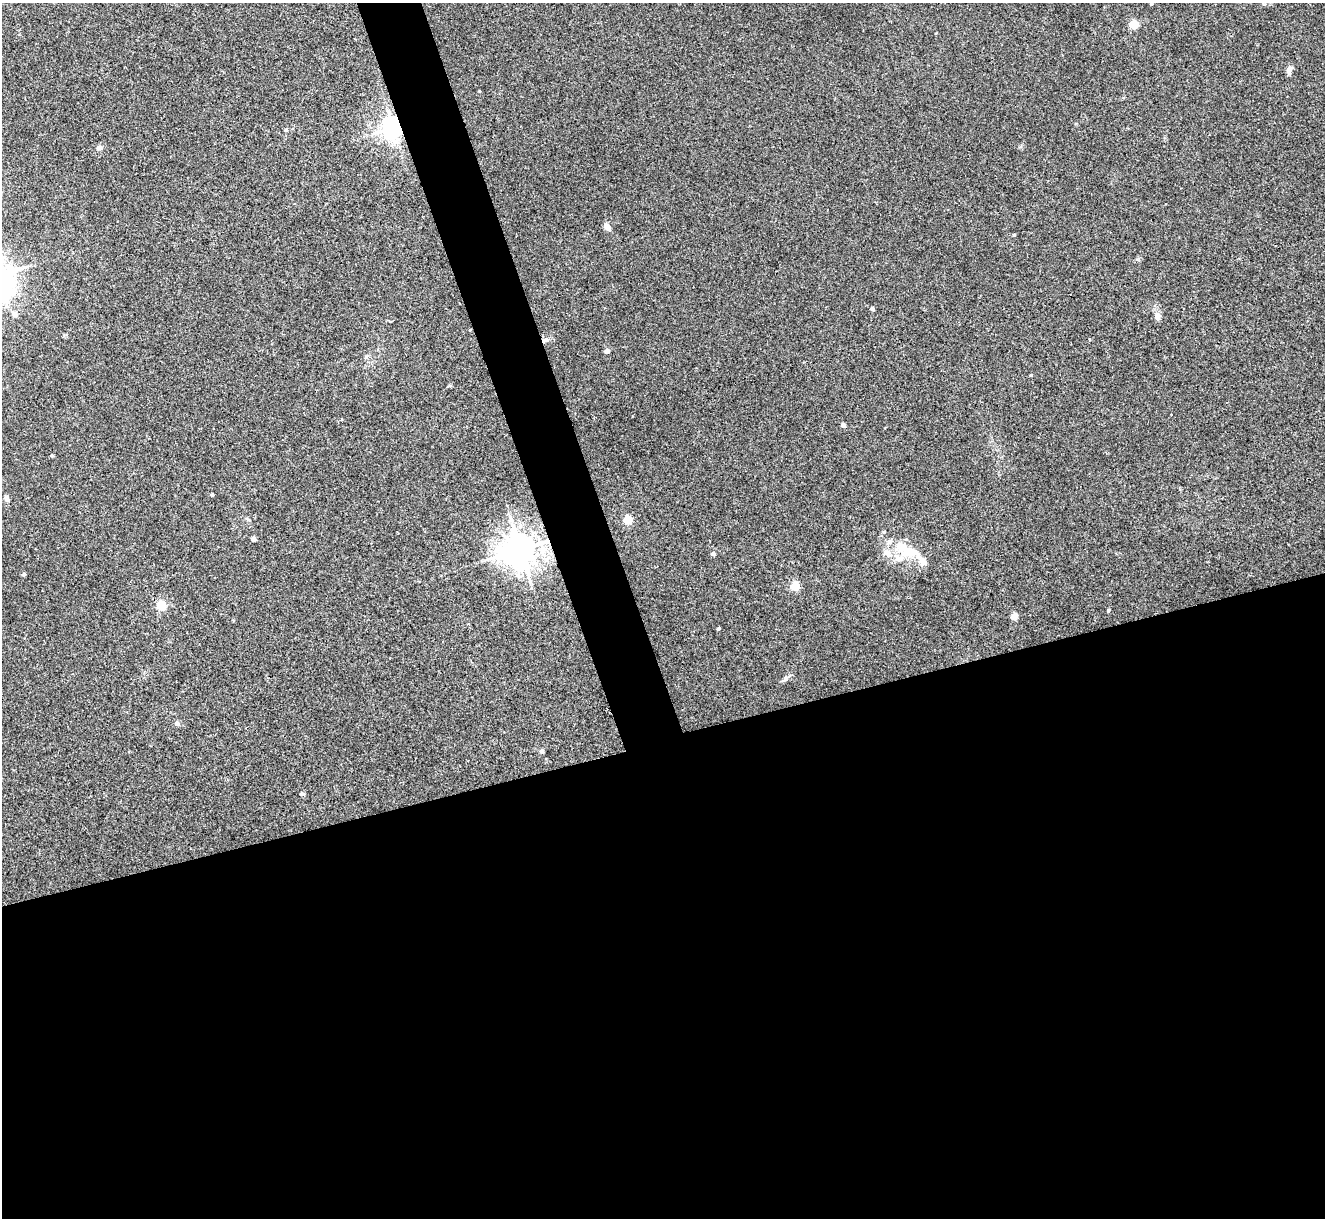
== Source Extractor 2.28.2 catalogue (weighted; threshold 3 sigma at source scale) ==
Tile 15 of 4 x 4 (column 3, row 4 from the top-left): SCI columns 2651-3973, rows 273-1488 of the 5298 x 5285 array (HDU 1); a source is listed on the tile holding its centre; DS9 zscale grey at full resolution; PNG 1327 x 1220 px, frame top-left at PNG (2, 3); no overlay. Shown black and unused: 42% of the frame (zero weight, under 3 of 4 exposures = <1% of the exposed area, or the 3 px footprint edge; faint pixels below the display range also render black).
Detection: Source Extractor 2.28.2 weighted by HDU 2 'WHT'; one run over the whole footprint, this tile lists its part. Background 0.035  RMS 0.0047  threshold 0.0211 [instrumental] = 3 sigma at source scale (4.5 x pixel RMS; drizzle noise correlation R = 1.50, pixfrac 1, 0.05/0.05 arcsec/px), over >= 5 px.
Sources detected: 37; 1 inside a brighter object's white glare — not listed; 3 inside a brighter listed object's ellipse — not listed separately; the other 33 listed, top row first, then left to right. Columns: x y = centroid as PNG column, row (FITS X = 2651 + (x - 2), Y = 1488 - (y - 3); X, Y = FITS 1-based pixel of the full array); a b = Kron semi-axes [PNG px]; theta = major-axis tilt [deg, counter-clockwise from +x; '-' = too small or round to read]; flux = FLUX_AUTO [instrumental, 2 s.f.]
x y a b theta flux
1151 4 3 3 - 0.62
1134 24 5 4 - 22
1289 70 11 6 81 2
479 91 4 3 - 0.38
393 128 7 6 - 340
99 148 9 6 -4 1.4
607 227 8 5 -56 2.7
1014 235 4 3 - 0.45
872 309 4 4 - 1.3
1158 316 10 7 87 2
545 340 10 5 18 1.6
607 351 4 4 - 3.8
1031 375 4 3 - 0.42
843 425 4 4 - 2.7
52 455 3 3 - 0.7
212 495 3 3 - 0.83
7 499 7 5 -70 1.5
628 520 5 5 - 22
254 539 4 4 - 3.6
890 541 9 7 44 1.7
520 550 10 10 - 760
910 552 26 12 -3 12
713 554 5 4 - 1.3
24 574 4 4 - 0.81
795 586 5 5 - 20
161 605 5 5 - 26
1108 610 4 3 - 0.8
1014 616 4 4 - 9.1
718 629 3 3 - 0.76
785 679 8 6 39 1.5
177 723 6 5 - 1.4
542 751 6 5 - 0.82
302 794 5 4 - 1.1
Overlapping masked pixels (flux is a lower limit): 3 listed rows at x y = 393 128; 545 340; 520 550
Isophote crosses this tile's border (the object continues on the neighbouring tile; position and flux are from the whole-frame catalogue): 1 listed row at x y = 1151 4
Unlisted compact peaks at least as high as the median listed source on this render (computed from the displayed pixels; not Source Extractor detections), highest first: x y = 286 130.